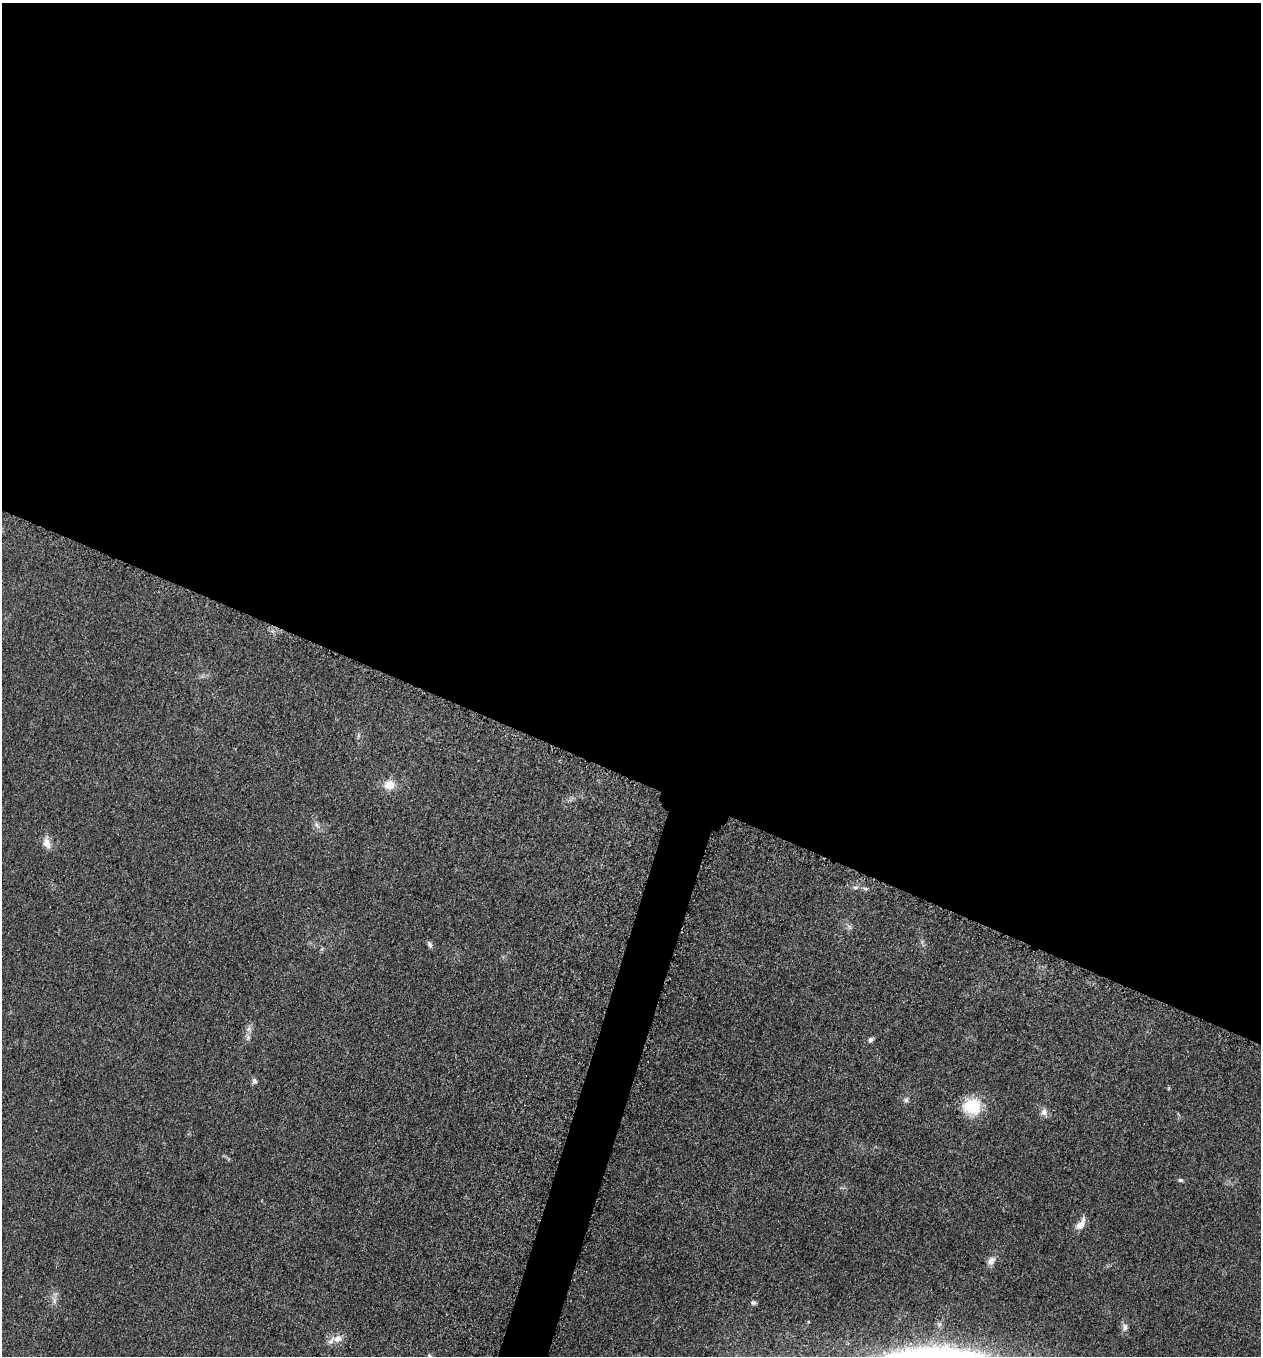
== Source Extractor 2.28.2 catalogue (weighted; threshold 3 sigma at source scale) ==
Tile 3 of 4 x 4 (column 3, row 1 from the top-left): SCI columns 2714-3972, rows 4078-5431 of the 5509 x 5463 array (HDU 1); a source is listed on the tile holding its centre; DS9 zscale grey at full resolution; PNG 1263 x 1358 px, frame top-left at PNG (2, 3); no overlay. Shown black and unused: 59% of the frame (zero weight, under 3 of 5 exposures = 3% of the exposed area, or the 3 px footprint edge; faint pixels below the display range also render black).
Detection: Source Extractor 2.28.2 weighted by HDU 2 'WHT'; one run over the whole footprint, this tile lists its part. Background 0.0603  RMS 0.0062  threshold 0.028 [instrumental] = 3 sigma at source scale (4.5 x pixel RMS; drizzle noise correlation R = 1.50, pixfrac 1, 0.05/0.05 arcsec/px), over >= 5 px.
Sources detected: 19; all 19 listed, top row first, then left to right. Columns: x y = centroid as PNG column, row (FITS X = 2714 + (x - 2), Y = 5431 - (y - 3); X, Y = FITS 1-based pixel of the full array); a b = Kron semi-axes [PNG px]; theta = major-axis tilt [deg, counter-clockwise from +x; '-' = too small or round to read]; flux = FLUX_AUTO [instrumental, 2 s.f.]
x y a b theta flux
389 785 11 10 - 7.9
317 825 10 4 -56 1.9
47 843 15 9 -70 5.2
866 889 7 3 -19 1
430 944 9 5 -68 1.8
248 1038 8 6 88 2
871 1040 6 5 - 1.6
254 1081 7 6 - 1.9
1169 1088 5 4 - 0.72
906 1100 7 6 - 1.5
972 1106 17 15 -2 26
1044 1112 10 8 -85 3
1180 1180 6 5 - 1.1
1081 1224 15 8 59 5.9
991 1261 11 9 55 3.9
54 1301 9 6 84 2.4
754 1302 6 5 - 1.4
1125 1327 12 7 82 2.6
337 1339 14 11 20 5.8